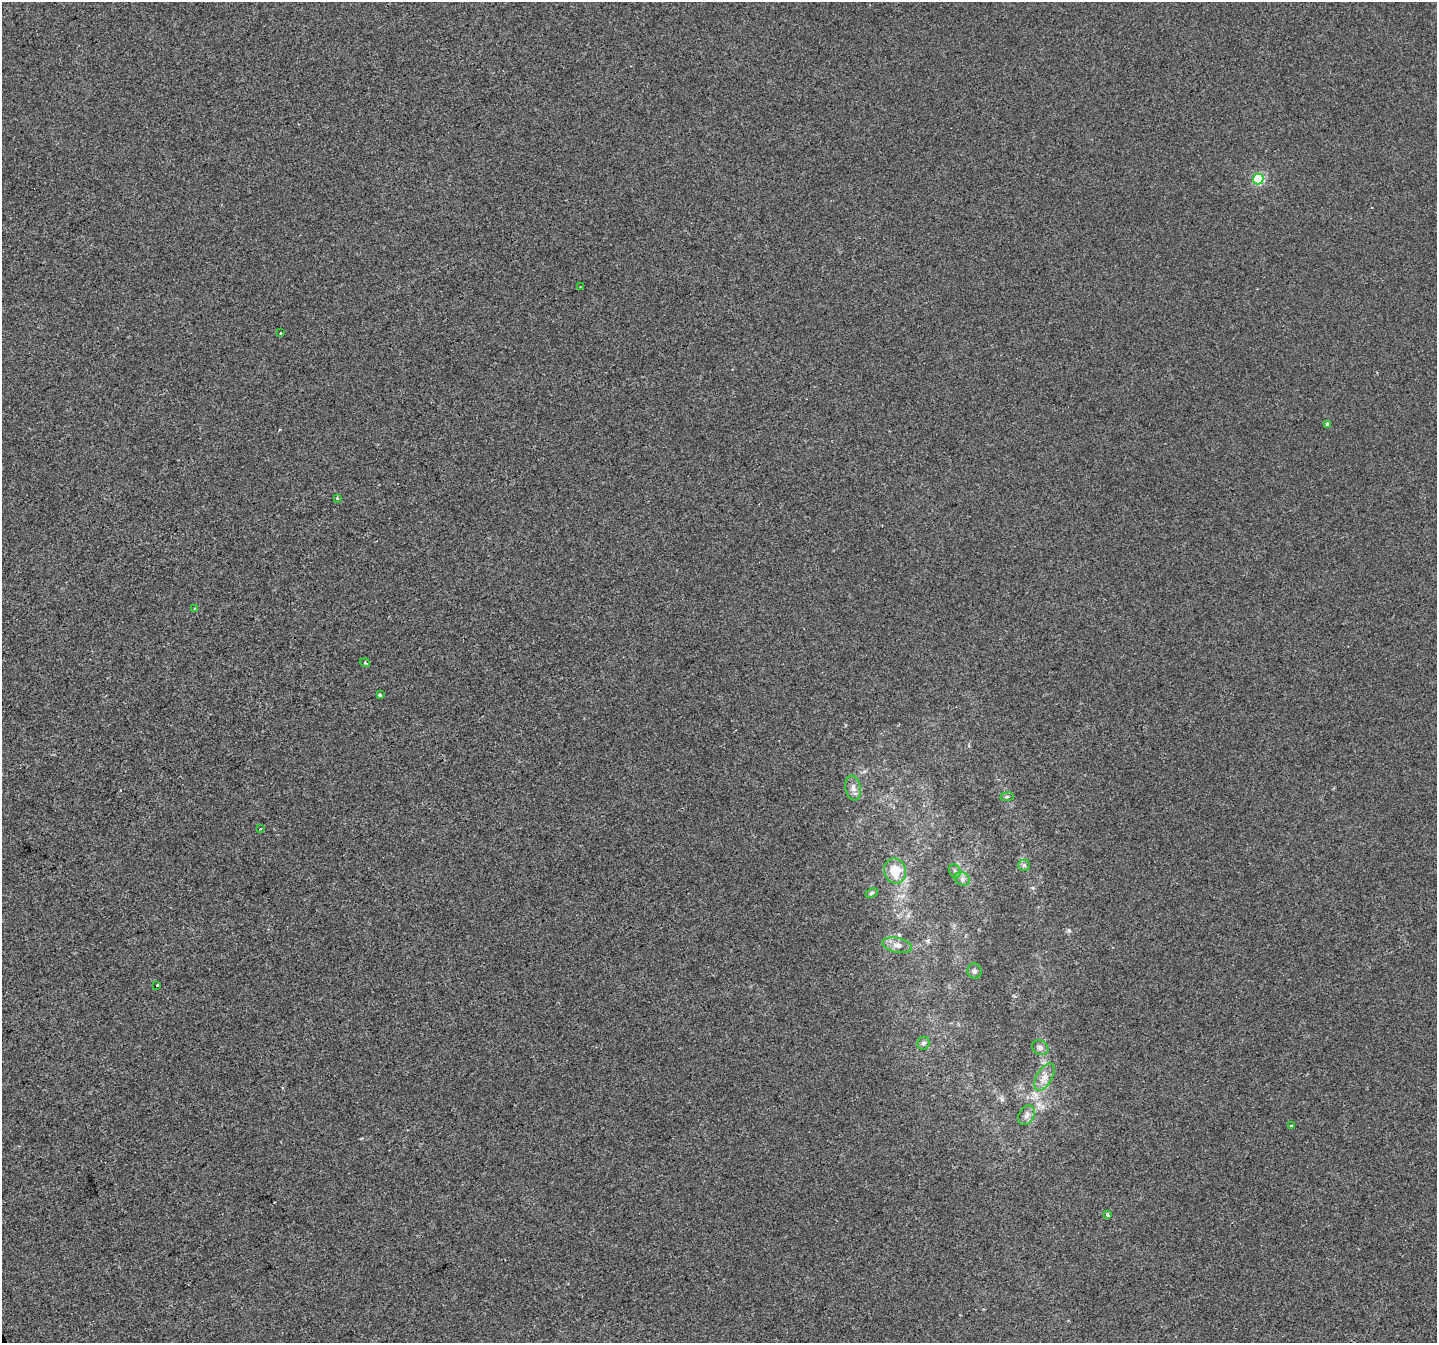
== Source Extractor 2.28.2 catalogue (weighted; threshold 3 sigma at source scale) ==
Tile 7 of 4 x 4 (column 3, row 2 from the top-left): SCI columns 2871-4305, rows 2838-4178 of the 5739 x 5615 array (HDU 1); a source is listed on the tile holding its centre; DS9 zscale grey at full resolution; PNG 1439 x 1345 px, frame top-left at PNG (2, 2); each listed source drawn as its Kron ellipse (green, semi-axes under 4 px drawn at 4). Shown black and unused: <1% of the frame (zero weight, under 2 of 3 exposures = <1% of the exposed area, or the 3 px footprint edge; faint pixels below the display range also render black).
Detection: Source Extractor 2.28.2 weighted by HDU 2 'WHT'; one run over the whole footprint, this tile lists its part. Background -3.60e-04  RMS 0.0041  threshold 0.0186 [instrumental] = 3 sigma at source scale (4.5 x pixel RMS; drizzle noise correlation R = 1.50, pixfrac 1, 0.0396/0.0396 arcsec/px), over >= 5 px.
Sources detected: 25; all 25 listed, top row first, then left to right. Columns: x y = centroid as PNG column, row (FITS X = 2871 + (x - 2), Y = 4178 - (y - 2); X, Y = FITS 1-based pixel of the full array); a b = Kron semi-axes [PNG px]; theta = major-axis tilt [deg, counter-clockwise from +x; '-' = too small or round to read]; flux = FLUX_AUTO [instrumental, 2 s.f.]
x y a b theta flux
1258 179 5 5 - 30
580 287 2 2 - 0.3
280 333 3 3 - 1.3
1327 424 4 3 - 1.3
337 498 4 3 - 0.66
195 608 4 3 - 0.44
365 663 5 3 - 0.46
380 695 4 4 - 0.52
853 788 12 7 -78 2.1
1007 797 7 3 7 0.58
261 829 4 3 - 0.74
1024 865 6 5 - 0.84
895 871 13 10 -75 7.8
955 871 7 5 -69 1
962 879 8 6 -23 1.4
872 893 6 4 28 0.67
897 945 15 7 -11 2.5
974 971 8 7 - 1.3
157 985 4 3 - 4.5
923 1043 6 6 - 1.1
1040 1048 8 7 - 1.4
1044 1077 15 8 59 3.3
1027 1115 10 7 58 2.1
1291 1126 3 3 - 0.73
1108 1215 4 3 - 4.9
Unlisted compact peaks at least as high as the median listed source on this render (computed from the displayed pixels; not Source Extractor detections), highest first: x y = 1069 930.